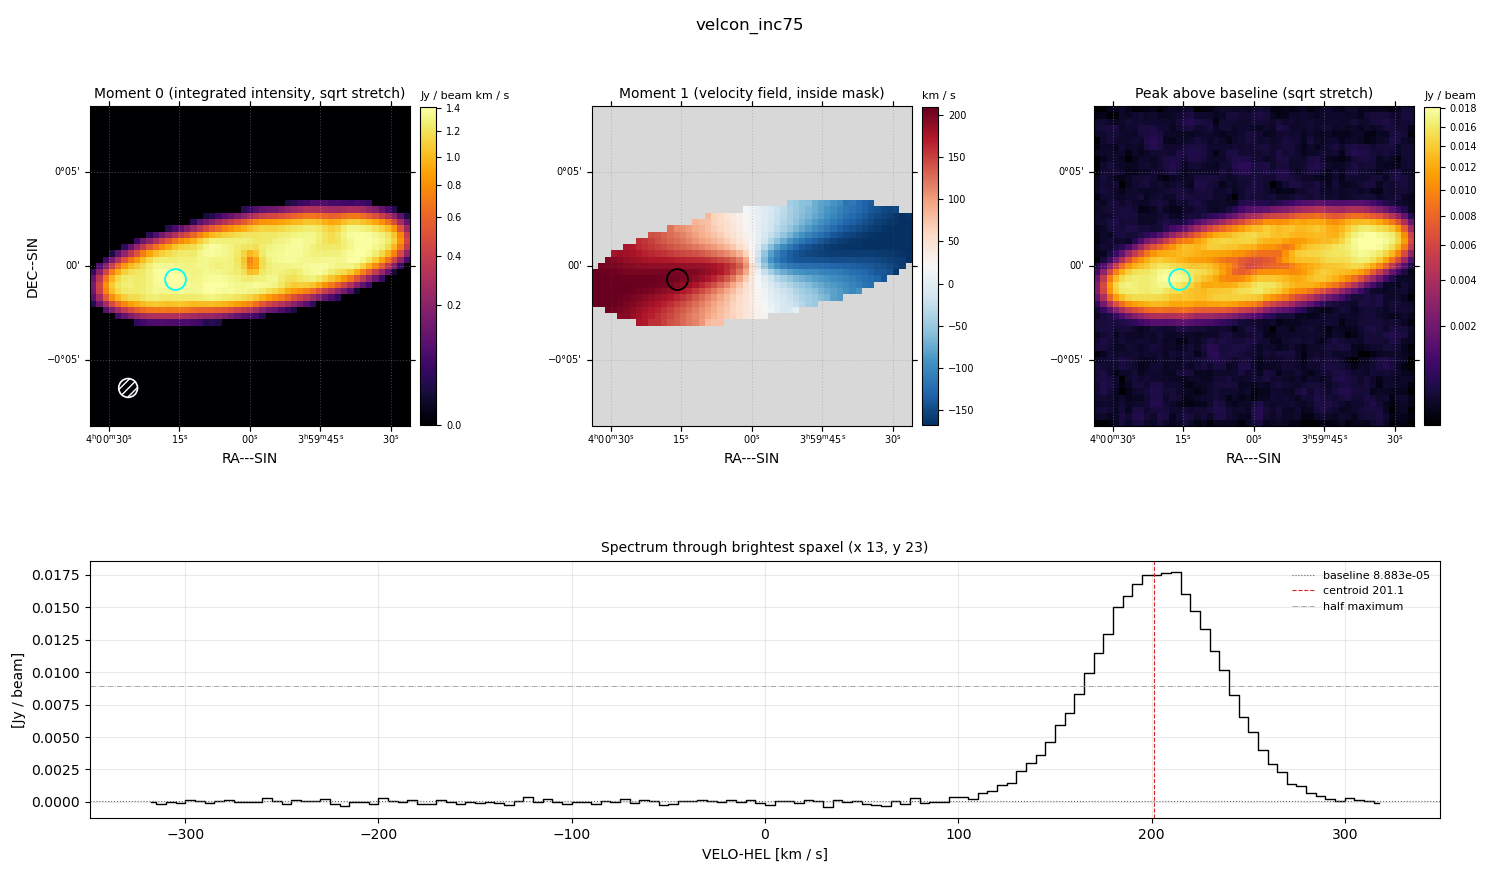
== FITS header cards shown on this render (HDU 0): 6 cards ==
OBJECT  = 'velcon_inc75'
BUNIT   = 'JY/BEAM '           /
CTYPE1  = 'RA---SIN'           /
CTYPE2  = 'DEC--SIN'           /
CTYPE3  = 'VELO-HEL'           /
CUNIT3  = 'km/s    '           /

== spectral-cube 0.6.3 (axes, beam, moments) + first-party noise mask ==
SpectralCube HDU 0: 128 channels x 51 x 51 spaxels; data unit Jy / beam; figure title: velcon_inc75
Units: BUNIT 'JY/BEAM' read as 'Jy/beam' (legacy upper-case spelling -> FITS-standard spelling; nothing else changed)
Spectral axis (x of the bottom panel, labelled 'VELO-HEL [km / s]'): -317 .. 317 km / s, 128 channels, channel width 5 km / s
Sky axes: RA---SIN/DEC--SIN; field 17' x 17' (20 arcsec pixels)
Beam (drawn as the hatched ellipse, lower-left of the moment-0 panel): BMAJ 60 arcsec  BMIN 60 arcsec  BPA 0 deg
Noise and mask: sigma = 1.6e-04 Jy / beam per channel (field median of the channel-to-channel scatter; agrees with the line-free scatter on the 1848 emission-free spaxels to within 1%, no correlation factor applied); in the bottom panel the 95 channels outside the line scatter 1.6e-04 Jy / beam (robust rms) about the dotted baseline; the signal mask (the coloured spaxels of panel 2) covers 29% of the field
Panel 1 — Moment 0 (line voxels x channel width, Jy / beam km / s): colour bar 0 .. 1.41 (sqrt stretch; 0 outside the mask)
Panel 2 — Moment 1 (intensity-weighted velocity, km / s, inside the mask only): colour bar -168 .. 209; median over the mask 23
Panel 3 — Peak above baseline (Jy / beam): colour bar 2.60e-04 .. 0.0181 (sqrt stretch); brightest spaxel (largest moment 0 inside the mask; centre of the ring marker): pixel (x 13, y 23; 0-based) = FK5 04h00m16s -00d00m40s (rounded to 2 s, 20 arcsec steps: no finer than the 20 arcsec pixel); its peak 0.0176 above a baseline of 8.883e-05
Panel 4 — spectrum at that spaxel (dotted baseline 8.883e-05 Jy / beam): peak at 212 km / s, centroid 201.1 km / s (red dashed line; intensity-weighted over the run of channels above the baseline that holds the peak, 95 .. 295 km / s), W50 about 75 km / s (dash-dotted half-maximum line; edge to edge of the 15 channels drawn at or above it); detected line 115 .. 280 km / s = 33 of 128 channels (26%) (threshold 4 sigma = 6.3e-04 Jy / beam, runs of >= 3 channels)